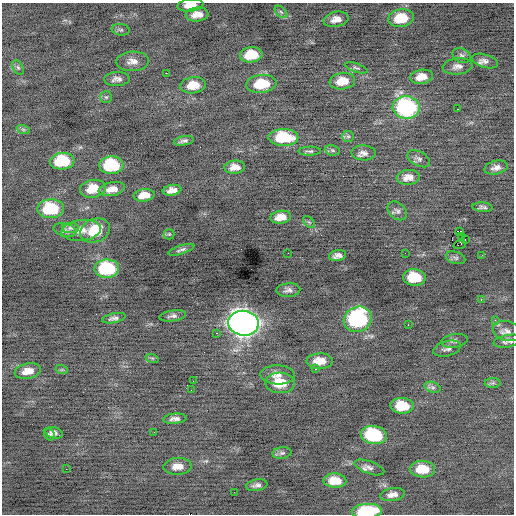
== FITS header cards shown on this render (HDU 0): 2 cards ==
NAXIS1  =                  512 / Axis length
NAXIS2  =                  512 / Axis length

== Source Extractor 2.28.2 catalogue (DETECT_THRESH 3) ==
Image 512 x 512 px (HDU 0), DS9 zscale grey, 1 PNG px = 1 image px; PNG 516 x 516 px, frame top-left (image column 1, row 512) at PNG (2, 3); each listed source drawn as its Kron ellipse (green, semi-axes under 4 px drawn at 4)
Background -0.183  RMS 0.84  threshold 2.53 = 3 sigma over >= 5 px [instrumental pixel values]
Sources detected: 101; all 101 listed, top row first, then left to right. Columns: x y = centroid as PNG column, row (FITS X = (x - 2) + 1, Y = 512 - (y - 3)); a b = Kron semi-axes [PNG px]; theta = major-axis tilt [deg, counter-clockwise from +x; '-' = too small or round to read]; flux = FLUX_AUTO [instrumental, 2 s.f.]
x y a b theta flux
190 5 13 6 6 600
281 12 7 4 -45 110
197 14 11 7 7 510
401 18 13 9 10 1900
336 19 13 7 12 440
121 30 9 5 -6 130
251 55 11 7 7 1500
462 56 9 7 -24 190
132 61 16 10 3 440
485 61 13 6 -16 280
458 66 15 8 6 350
18 68 8 5 -62 120
356 68 12 4 -19 120
166 73 2 2 - 450
421 77 11 7 11 630
117 79 13 7 4 270
342 81 13 8 8 870
261 84 15 9 6 1700
193 85 13 8 8 930
106 97 6 5 - 100
406 107 13 11 -4 8800
457 109 3 2 - 150
23 129 7 4 -19 100
348 136 6 5 - 110
283 137 15 8 -1 2500
184 141 10 4 11 170
332 150 8 5 -7 120
310 151 11 4 1 130
363 153 12 7 -2 280
419 159 12 7 -28 220
62 161 12 8 4 2700
111 165 12 9 2 3400
235 167 10 6 5 450
496 168 11 6 13 320
408 177 11 7 6 440
93 189 13 8 11 1300
112 189 13 7 11 580
172 190 9 5 10 370
144 195 10 6 8 630
482 207 10 4 -3 180
51 209 13 9 3 3200
397 211 11 7 -43 230
281 217 10 6 10 580
309 222 7 4 -44 90
70 228 8 5 1 150
65 230 12 6 -14 210
81 230 20 10 6 650
95 230 15 11 21 1600
460 231 3 2 - 420
169 234 5 5 - 77
461 236 2 2 - 36
465 240 2 2 - 36
460 244 6 3 20 500
181 250 14 4 18 160
288 253 2 2 - 48
405 253 2 2 - 140
482 255 3 2 - 34
338 256 9 5 11 270
455 258 10 6 -17 150
107 269 12 9 3 4500
414 277 11 8 -3 1700
288 290 12 7 4 260
481 299 3 2 - 78
173 316 13 5 8 210
114 318 12 4 12 200
358 319 14 12 23 7400
495 320 3 3 - 100
243 323 15 12 -7 52000
408 325 2 2 - 360
507 331 14 10 -15 370
216 333 3 2 - 110
454 341 13 6 9 210
508 341 15 6 10 240
447 349 14 7 14 260
152 358 7 4 -18 90
320 361 13 8 2 760
316 369 3 3 - 120
62 370 6 4 -18 76
28 371 13 7 10 630
278 375 17 9 -2 500
193 381 2 2 - 29
280 383 15 10 -3 1200
493 383 8 5 1 120
433 387 8 5 -20 160
191 390 2 2 - 31
402 406 11 8 -3 1500
175 419 12 5 5 250
154 432 3 2 - 47
54 433 9 5 -18 230
49 434 6 5 - 110
374 435 13 9 -8 4200
282 453 9 5 7 150
178 466 14 8 4 500
369 467 15 6 -20 250
66 469 2 2 - 84
422 469 12 8 -2 1200
335 481 11 7 -3 870
257 485 11 5 10 230
234 492 2 2 - 64
393 495 12 6 9 360
367 511 15 7 3 3100
At the frame edge (FLAGS 8, measured only in part): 2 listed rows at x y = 190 5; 367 511